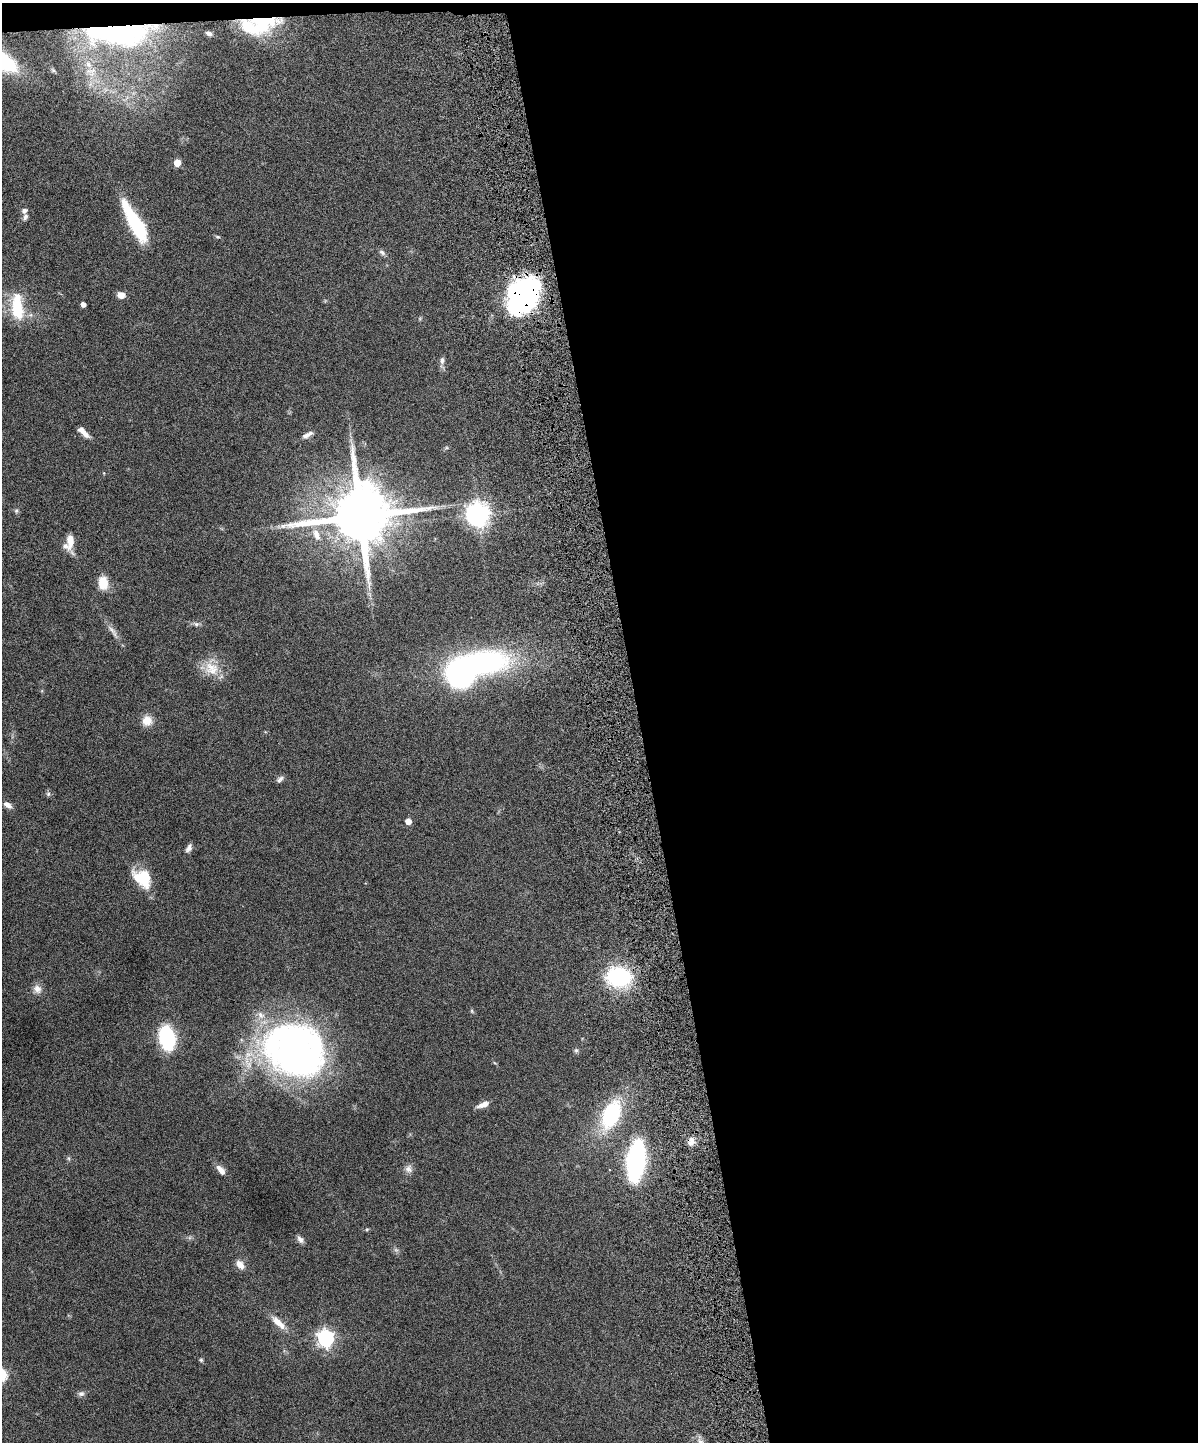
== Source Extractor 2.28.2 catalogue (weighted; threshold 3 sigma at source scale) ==
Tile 4 of 4 x 3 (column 4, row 1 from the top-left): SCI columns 3650-4845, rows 3042-4481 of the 4909 x 4747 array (HDU 1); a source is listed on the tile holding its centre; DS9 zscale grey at full resolution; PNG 1200 x 1444 px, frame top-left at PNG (2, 3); no overlay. Shown black and unused: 47% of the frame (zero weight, under 6 of 12 exposures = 3% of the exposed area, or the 3 px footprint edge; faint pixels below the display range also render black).
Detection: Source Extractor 2.28.2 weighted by HDU 2 'WHT'; one run over the whole footprint, this tile lists its part. Background 0.0912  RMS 0.0045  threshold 0.0184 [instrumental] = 3 sigma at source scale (4.09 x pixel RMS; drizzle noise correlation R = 1.36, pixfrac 0.8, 0.05/0.05 arcsec/px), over >= 5 px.
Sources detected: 66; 1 too faint to see at this stretch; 3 inside a brighter object's white glare — not listed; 7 inside a brighter listed object's ellipse — not listed separately; the other 55 listed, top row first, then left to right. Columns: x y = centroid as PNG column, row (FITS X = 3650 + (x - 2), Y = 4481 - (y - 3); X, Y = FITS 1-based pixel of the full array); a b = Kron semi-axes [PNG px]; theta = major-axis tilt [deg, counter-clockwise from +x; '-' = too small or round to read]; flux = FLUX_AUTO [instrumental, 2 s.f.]
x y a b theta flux
248 27 34 16 -24 15
209 33 6 4 -22 1.2
118 34 82 25 1 76
53 70 8 5 -30 0.84
91 72 19 14 6 7.7
177 163 5 5 - 8.2
24 210 8 7 - 1.3
135 223 46 12 -61 31
218 237 6 4 -2 0.58
382 252 9 6 -38 1.2
121 295 7 6 - 3.5
524 296 32 25 58 94
83 304 4 4 - 2.6
17 308 32 16 -80 16
442 360 10 7 84 1.6
83 432 15 6 -45 3.2
307 435 15 6 29 2.2
446 448 6 4 18 0.52
16 511 6 5 - 0.75
478 514 8 8 - 360
360 516 17 15 12 4100
316 535 16 8 -68 3.8
70 541 22 8 -86 5
103 583 11 8 -83 10
196 624 9 6 -16 1.2
111 630 21 5 -48 2.5
211 668 25 20 -69 8.8
460 674 22 21 - 93
147 721 12 11 - 4.7
280 779 10 6 39 1.3
48 794 7 5 -71 0.85
8 805 12 6 -35 1.9
408 821 5 4 - 4.2
189 848 11 6 62 1.6
142 878 24 17 -47 13
619 977 23 18 -8 42
37 989 11 11 - 2.8
472 1011 6 4 -62 0.58
167 1038 18 11 -78 42
295 1050 60 48 -22 190
576 1050 7 6 - 0.83
483 1105 16 6 21 2.8
611 1115 32 17 66 35
691 1141 12 8 77 2.8
68 1158 6 4 -71 0.6
636 1161 23 10 83 130
409 1169 11 10 - 2.1
221 1170 13 6 -50 3.2
367 1229 5 3 - 0.48
300 1239 10 6 -50 1.6
240 1265 13 8 -48 3.3
277 1321 20 9 -43 4.8
326 1338 7 6 - 140
201 1360 5 5 - 0.59
81 1394 9 7 3 1.4
Overlapping masked pixels (flux is a lower limit): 3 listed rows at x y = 248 27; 118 34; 524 296